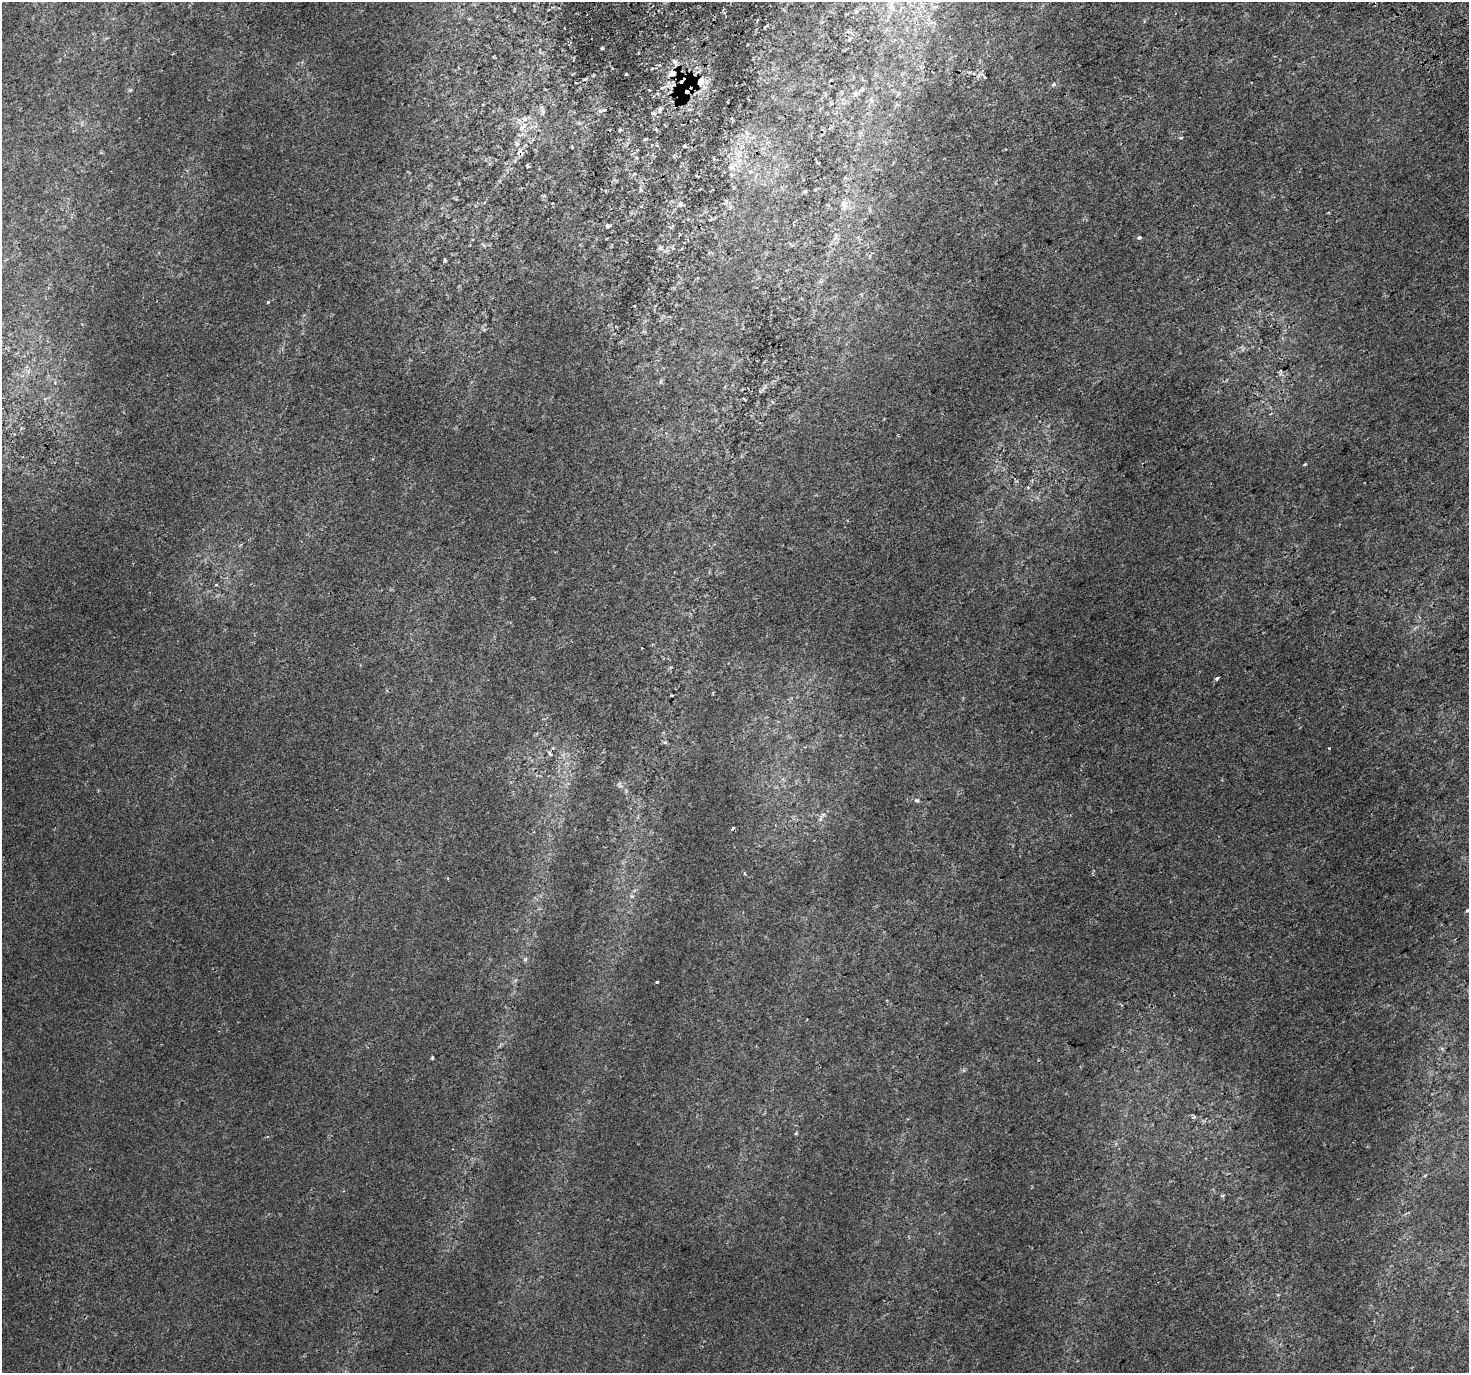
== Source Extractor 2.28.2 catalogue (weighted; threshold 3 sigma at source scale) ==
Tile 10 of 4 x 4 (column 2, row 3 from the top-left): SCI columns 1507-2973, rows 1568-2938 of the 5943 x 5816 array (HDU 1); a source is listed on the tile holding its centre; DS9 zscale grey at full resolution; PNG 1471 x 1375 px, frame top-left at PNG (2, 2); no overlay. Shown black and unused: <1% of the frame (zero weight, under 2 of 3 exposures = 2% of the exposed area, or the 3 px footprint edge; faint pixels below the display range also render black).
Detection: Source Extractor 2.28.2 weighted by HDU 2 'WHT'; one run over the whole footprint, this tile lists its part. Background 8.95e-04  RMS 0.0029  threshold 0.013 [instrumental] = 3 sigma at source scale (4.5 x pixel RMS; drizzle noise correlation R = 1.50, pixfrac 1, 0.0396/0.0396 arcsec/px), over >= 5 px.
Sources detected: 51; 6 cosmic-ray / hot-pixel residue — not listed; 1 inside a brighter listed object's ellipse — not listed separately; the other 44 listed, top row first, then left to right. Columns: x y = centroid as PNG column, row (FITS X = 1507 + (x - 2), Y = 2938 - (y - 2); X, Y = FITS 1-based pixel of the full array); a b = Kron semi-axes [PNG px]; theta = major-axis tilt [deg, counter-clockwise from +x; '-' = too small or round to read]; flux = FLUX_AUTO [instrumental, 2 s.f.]
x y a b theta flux
767 25 5 3 - 0.39
602 48 3 3 - 0.38
675 62 9 6 -67 0.81
672 73 10 7 35 1.5
626 74 3 2 - 0.34
984 76 6 3 -62 0.44
585 79 5 3 - 0.31
701 81 13 9 65 3.2
1054 84 6 5 - 0.59
855 93 7 5 45 0.62
660 109 9 5 73 0.75
604 110 4 3 - 0.33
543 112 10 6 -86 0.94
654 113 8 4 -22 0.47
522 127 13 6 42 1.6
1181 138 4 3 - 0.37
645 139 6 4 4 0.35
685 146 4 4 - 0.42
572 147 3 2 - 0.34
520 152 10 6 -54 1.1
527 166 4 3 - 0.37
732 167 7 5 -90 0.96
640 189 6 4 -71 0.39
680 204 8 7 - 0.87
844 206 14 6 -83 1.3
608 226 6 5 - 0.55
1139 238 5 3 - 1.6
661 248 7 4 88 0.55
445 260 5 3 - 0.32
268 302 4 3 - 0.31
1305 464 3 3 - 0.36
1028 487 5 3 - 0.34
672 695 3 3 - 0.51
1329 748 3 3 - 0.19
916 800 5 5 - 0.44
821 818 10 3 79 0.68
744 873 4 3 - 0.28
447 878 4 3 - 0.24
1467 911 5 3 - 0.44
525 959 6 4 18 0.41
656 982 4 3 - 1.1
432 1057 3 3 - 0.4
1193 1117 5 4 - 0.74
1222 1196 6 3 20 0.33
Overlapping masked pixels (flux is a lower limit): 3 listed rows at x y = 672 73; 701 81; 520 152
Isophote crosses this tile's border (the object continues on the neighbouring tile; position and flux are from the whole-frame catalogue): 1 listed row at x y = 1467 911
Unlisted compact peaks at least as high as the median listed source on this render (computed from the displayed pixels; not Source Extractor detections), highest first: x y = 130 90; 660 382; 665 742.